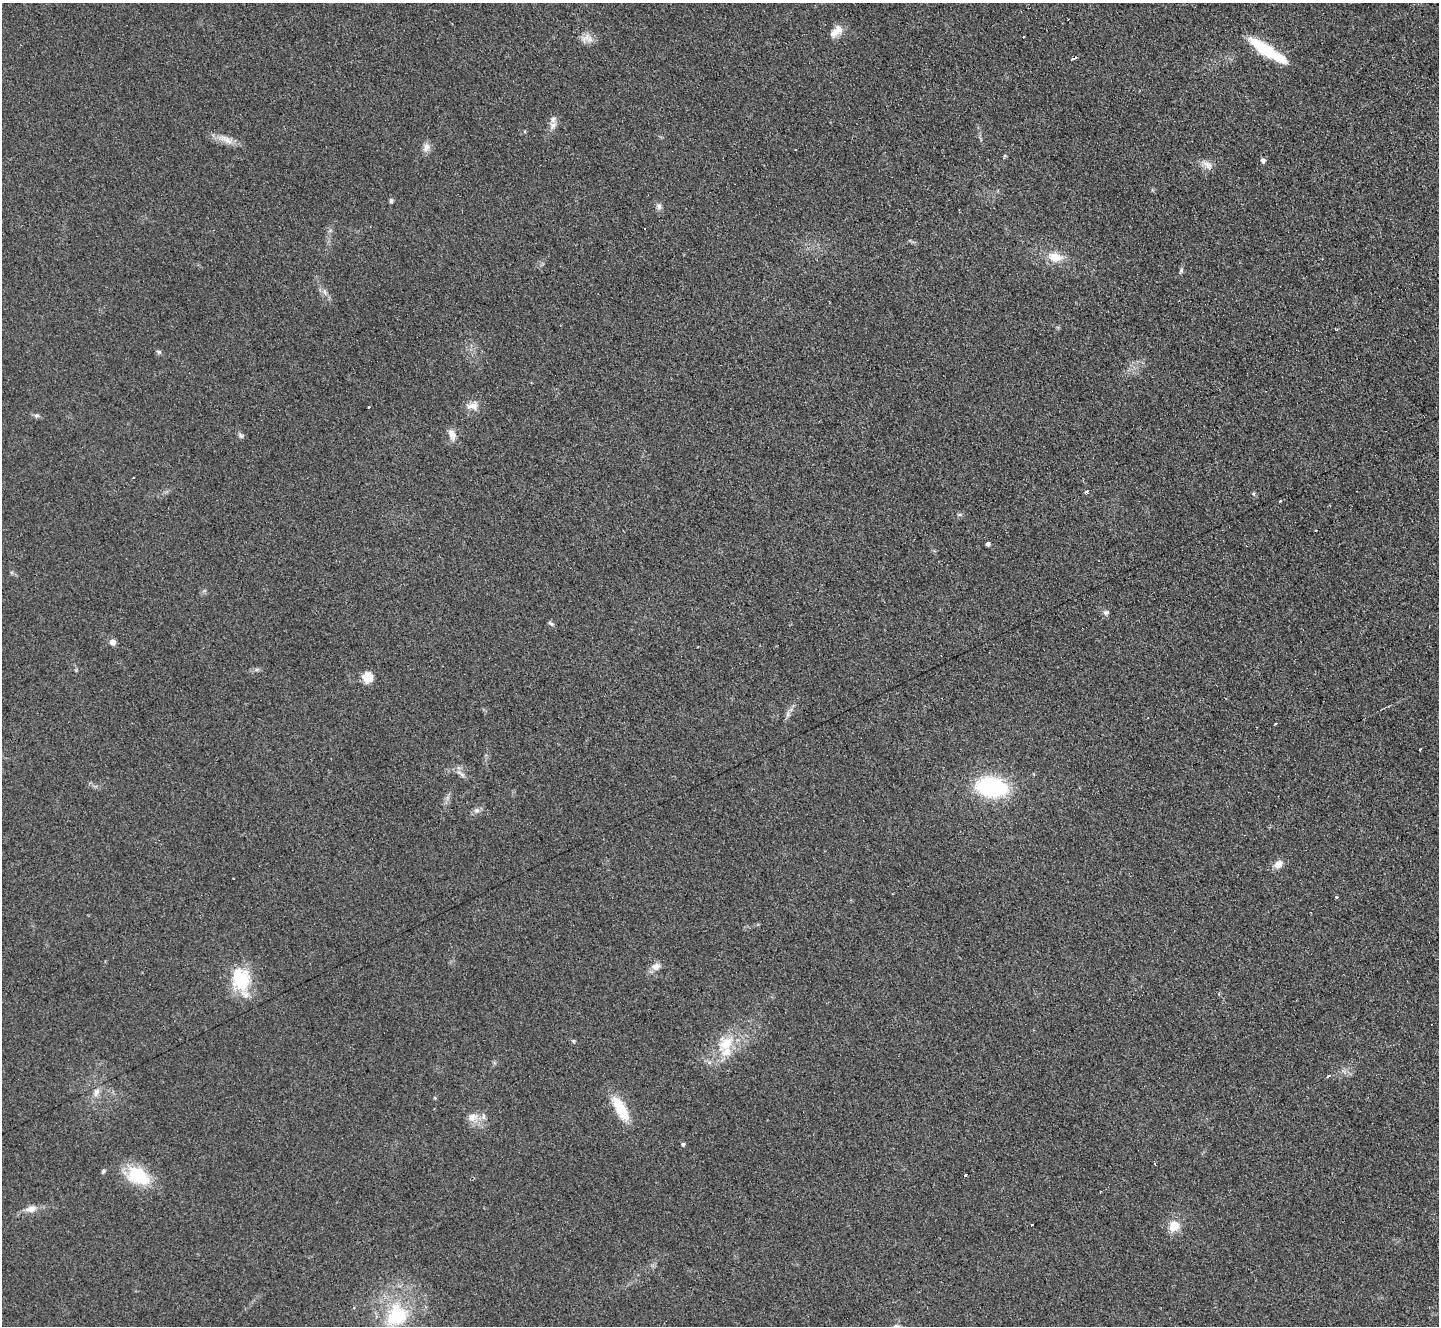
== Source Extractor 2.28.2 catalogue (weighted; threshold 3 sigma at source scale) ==
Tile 10 of 4 x 4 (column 2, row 3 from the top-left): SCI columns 1445-2881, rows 1480-2803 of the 5771 x 5747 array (HDU 1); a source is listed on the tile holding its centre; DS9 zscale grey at full resolution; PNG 1441 x 1328 px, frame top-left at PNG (2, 3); no overlay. Shown black and unused: <1% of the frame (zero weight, under 2 of 3 exposures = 2% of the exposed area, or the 3 px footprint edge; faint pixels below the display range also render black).
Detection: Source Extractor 2.28.2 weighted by HDU 2 'WHT'; one run over the whole footprint, this tile lists its part. Background 0.108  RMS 0.011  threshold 0.051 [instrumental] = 3 sigma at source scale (4.5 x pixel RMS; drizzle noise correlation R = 1.50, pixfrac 1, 0.05/0.05 arcsec/px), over >= 5 px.
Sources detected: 65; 1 inside a brighter object's white glare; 6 cosmic-ray / hot-pixel residue — not listed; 3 inside a brighter listed object's ellipse — not listed separately; the other 55 listed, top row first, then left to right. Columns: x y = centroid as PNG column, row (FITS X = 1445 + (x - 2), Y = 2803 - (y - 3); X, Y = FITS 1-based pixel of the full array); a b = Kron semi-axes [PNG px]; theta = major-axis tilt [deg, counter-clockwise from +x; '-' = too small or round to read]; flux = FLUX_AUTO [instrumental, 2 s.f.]
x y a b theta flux
838 30 13 11 -67 9.1
587 38 18 10 -6 9.1
1267 51 42 10 -32 60
1075 58 5 2 - 3.2
553 125 13 9 64 6.5
226 139 27 8 -21 12
426 147 13 9 51 6.5
1005 156 5 5 - 1.4
1263 160 5 4 - 3.8
1208 165 16 9 -48 7.6
391 201 4 4 - 3.3
659 206 8 7 - 3.9
1055 257 19 12 -9 18
1181 270 6 5 - 2.1
325 292 7 4 -71 2.5
159 352 6 5 - 2
472 406 18 10 9 9.1
369 407 3 3 - 2.9
36 415 7 6 - 2.5
452 434 14 8 -70 8.7
241 436 8 6 -32 2.9
133 478 3 3 - 2.8
1086 492 4 3 - 5.8
1280 501 3 3 - 1.8
959 515 6 4 18 1.6
1316 530 3 2 - 1.6
988 544 4 4 - 3.4
1106 612 8 6 -5 3
551 624 8 4 -33 2.2
113 642 7 7 - 5.5
368 677 12 11 - 14
788 714 7 4 72 2.9
1275 724 3 3 - 3.7
1420 749 3 2 - 1.5
461 774 16 5 -40 5.2
991 787 29 18 -8 120
476 810 8 7 - 3.9
1278 864 11 8 29 9.3
1336 897 3 3 - 4
656 966 12 10 20 7.5
241 979 29 23 -82 49
573 1041 5 4 - 1.8
726 1044 25 15 42 32
1329 1076 4 3 - 6.5
96 1092 13 8 74 6.9
621 1109 35 13 -60 31
472 1117 15 10 29 10
683 1144 4 4 - 2.1
1154 1163 3 2 - 2.5
103 1171 6 4 63 1.8
138 1174 26 21 -8 49
965 1175 3 3 - 3.3
31 1209 15 8 15 8.8
1174 1226 12 10 70 18
396 1315 35 29 48 83